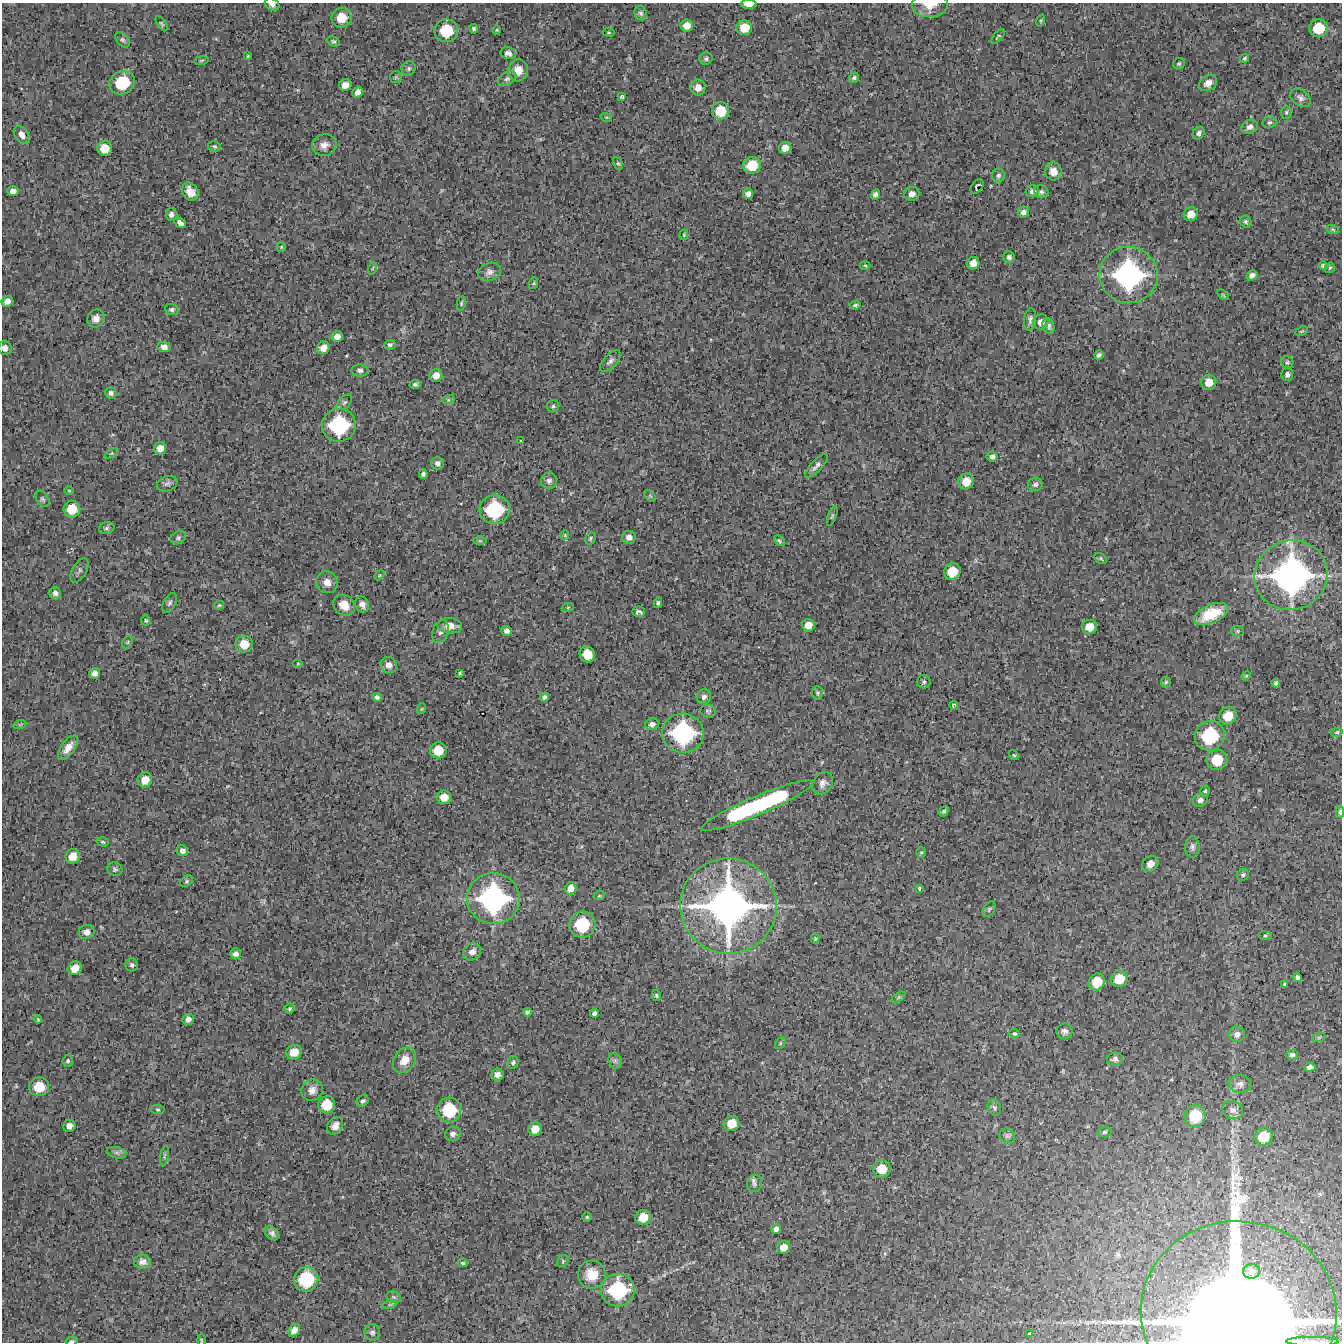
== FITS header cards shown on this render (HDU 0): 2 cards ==
NAXIS1  =                 1340 / length of data axis 1
NAXIS2  =                 1340 / length of data axis 2

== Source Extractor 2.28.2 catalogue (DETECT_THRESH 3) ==
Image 1340 x 1340 px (HDU 0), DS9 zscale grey, 1 PNG px = 1 image px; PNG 1344 x 1344 px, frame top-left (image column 1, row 1340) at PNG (2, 3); each listed source drawn as its Kron ellipse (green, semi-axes under 4 px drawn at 4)
Background 7660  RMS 500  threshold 1490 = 3 sigma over >= 5 px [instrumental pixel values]
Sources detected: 277; all 277 listed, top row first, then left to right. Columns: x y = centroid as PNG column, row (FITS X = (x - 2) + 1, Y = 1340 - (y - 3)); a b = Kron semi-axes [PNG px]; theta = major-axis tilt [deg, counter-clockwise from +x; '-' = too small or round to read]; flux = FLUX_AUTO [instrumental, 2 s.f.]
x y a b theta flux
272 4 7 5 -30 1.2e+05
749 4 8 4 -1 2.6e+05
930 5 18 12 2 4.9e+05
641 13 7 6 - 7.9e+04
342 18 10 10 - 6.4e+05
1041 21 6 4 71 4.1e+04
162 24 8 4 -57 5.3e+04
687 25 6 6 - 2.6e+05
744 28 8 7 - 4.9e+05
1319 28 9 8 - 8.0e+05
474 29 5 4 - 6.4e+04
497 30 4 4 - 3.6e+04
446 31 12 11 - 1.1e+06
609 32 5 3 - 3.2e+04
998 37 8 3 48 5.0e+04
123 40 9 6 -51 7.9e+04
333 41 6 4 -29 5.6e+04
508 53 7 6 - 1.3e+05
248 56 3 2 - 3.2e+04
1245 58 4 3 - 4.4e+04
706 59 6 6 - 7.0e+04
201 60 7 3 10 3.9e+04
1179 64 6 5 - 5.7e+04
409 68 7 6 - 8.1e+04
518 70 11 10 - 3.7e+05
396 77 6 5 - 5.2e+04
854 78 5 4 - 6.3e+04
507 79 10 6 31 1.1e+05
122 83 13 11 27 1.3e+06
1208 83 10 7 34 2.1e+05
345 85 6 6 - 2.2e+05
698 88 8 7 - 2.7e+05
358 92 5 5 - 1.6e+05
622 97 4 3 - 4.5e+04
1300 98 11 7 -37 1.4e+05
720 111 9 8 - 7.1e+05
1286 112 6 5 - 6.1e+04
606 117 6 3 -17 3.7e+04
1269 122 7 6 - 6.9e+04
1250 127 8 6 26 1.5e+05
1199 133 7 5 53 1.1e+05
22 135 10 6 -55 2.1e+05
324 145 12 10 17 2.3e+05
214 146 6 5 - 5.3e+04
105 148 7 7 - 4.6e+05
785 148 6 6 - 2.6e+05
618 163 7 4 -62 5.1e+04
752 165 9 8 - 7.1e+05
1053 171 9 8 - 2.8e+05
998 176 7 6 - 8.8e+04
977 186 8 5 52 6.2e+04
13 191 6 4 3 1.5e+05
1032 191 7 5 15 1.2e+05
190 192 9 7 -54 3.2e+05
1041 192 7 6 - 9.3e+04
748 194 5 5 - 1.5e+05
875 194 5 4 - 1.0e+05
912 194 7 7 - 2.0e+05
1023 212 6 5 - 1.3e+05
171 214 6 5 - 1.1e+05
1191 214 7 7 - 3.3e+05
1246 222 6 5 - 6.8e+04
180 223 6 4 -32 1.7e+05
1333 230 6 4 -20 5.2e+04
684 235 5 3 - 3.3e+04
281 247 5 4 - 3.5e+04
1009 257 5 5 - 1.0e+05
973 263 6 6 - 2.6e+05
865 265 5 3 - 3.4e+04
1323 265 4 4 - 5.9e+04
373 268 6 4 70 3.9e+04
1330 268 6 4 43 4.9e+04
489 272 12 9 23 1.7e+05
1129 275 29 28 - 5.6e+06
1252 275 6 5 - 1.2e+05
534 283 6 4 71 3.9e+04
1223 295 6 3 -38 3.6e+04
7 301 6 5 - 1.7e+05
461 303 7 4 80 4.7e+04
855 305 5 3 - 5.2e+04
172 310 6 5 - 8.3e+04
96 318 9 8 - 1.9e+05
1030 319 11 6 84 1.2e+05
1041 322 8 7 - 2.1e+05
1049 326 8 5 -69 1.1e+05
1302 331 6 3 26 3.7e+04
337 336 6 5 - 1.9e+05
390 345 6 5 - 7.5e+04
164 347 6 5 - 1.8e+05
5 348 7 6 - 1.7e+05
323 348 6 6 - 2.6e+05
1099 355 5 4 - 9.0e+04
610 361 13 6 48 1.4e+05
1287 362 6 5 - 6.4e+04
360 370 8 6 -1 9.6e+04
1287 374 6 6 - 1.1e+05
436 375 6 6 - 2.5e+05
1209 382 8 7 - 3.4e+05
415 384 6 4 12 8.1e+04
111 393 5 5 - 9.9e+04
448 400 6 4 17 5.1e+04
344 402 9 5 45 8.1e+04
553 406 6 6 - 6.6e+04
339 425 17 16 - 2.5e+06
521 441 2 2 - 2.5e+04
160 448 6 6 - 2.5e+05
112 453 7 4 32 4.6e+04
992 457 5 5 - 1.2e+05
437 463 6 6 - 1.1e+05
816 466 15 5 47 1.5e+05
423 474 5 4 - 7.5e+04
549 481 8 8 - 1.3e+05
966 481 8 7 - 4.1e+05
167 484 10 7 19 1.1e+05
1035 484 7 6 - 9.9e+04
69 491 5 3 - 2.9e+04
650 496 7 4 -45 5.4e+04
42 499 9 6 -58 7.9e+04
72 509 8 8 - 5.9e+05
495 510 15 14 - 2.0e+06
832 516 10 4 70 5.3e+04
107 528 8 6 17 8.5e+04
565 535 5 4 - 3.7e+04
629 537 7 6 - 1.5e+05
178 538 8 6 28 8.2e+04
590 538 6 5 - 5.6e+04
480 541 7 4 0 5.0e+04
779 541 6 3 -45 5.2e+04
1101 558 6 5 - 5.1e+04
79 570 13 7 60 1.2e+05
952 572 8 8 - 6.0e+05
379 575 5 3 - 3.1e+04
1291 575 37 34 19 9.1e+06
327 582 11 10 - 2.8e+05
55 593 6 5 - 1.3e+05
170 603 10 6 61 9.1e+04
658 603 5 4 - 6.3e+04
362 604 8 6 -64 1.8e+05
219 605 5 3 - 4.0e+04
344 605 11 9 -39 3.9e+05
568 607 6 4 19 4.3e+04
639 612 6 5 - 1.0e+05
1211 614 18 9 24 8.1e+05
146 621 5 4 - 4.0e+04
808 625 6 6 - 3.0e+05
450 626 12 7 -3 3.0e+05
1089 627 7 7 - 3.6e+05
507 631 5 5 - 1.3e+05
1238 631 6 5 - 5.2e+04
440 632 12 7 72 1.5e+05
127 642 7 4 60 4.8e+04
244 644 8 8 - 4.9e+05
587 654 8 7 - 5.5e+05
298 663 5 3 - 3.3e+04
389 665 8 7 - 2.0e+05
94 673 6 5 - 1.6e+05
460 673 4 2 - 3.9e+04
1246 676 5 3 - 3.1e+04
924 682 7 6 - 8.4e+04
1166 682 5 5 - 4.8e+04
1276 683 4 3 - 6.4e+04
818 693 7 5 -89 6.4e+04
377 697 5 4 - 9.1e+04
544 697 5 4 - 8.3e+04
704 697 7 7 - 1.1e+05
953 705 4 4 - 4.3e+04
421 709 5 3 - 2.9e+04
708 711 8 6 -13 7.2e+04
1228 716 9 8 - 5.4e+05
20 724 6 4 19 4.9e+04
652 724 7 6 - 1.2e+05
1337 732 6 4 14 5.0e+04
683 733 20 19 - 3.4e+06
1210 736 15 14 - 1.8e+06
68 748 14 6 54 3.1e+05
438 750 8 8 - 5.4e+05
1014 755 5 4 - 4.3e+04
1217 760 10 10 - 8.1e+05
145 780 8 7 - 3.5e+05
823 783 12 9 52 2.0e+05
1205 791 6 4 71 6.2e+04
444 797 7 7 - 3.2e+05
1200 800 7 6 - 1.2e+05
757 806 60 9 23 6.1e+06
944 811 6 4 52 5.8e+04
1340 812 6 4 90 6.7e+04
103 842 6 4 -17 4.7e+04
1192 847 11 7 -90 1.3e+05
182 851 6 5 - 1.3e+05
921 852 5 5 - 4.2e+04
73 856 7 7 - 3.7e+05
1150 864 9 7 43 2.6e+05
115 869 7 6 - 8.0e+04
1243 875 6 5 - 6.4e+04
186 881 7 5 42 6.2e+04
571 888 6 6 - 2.3e+05
919 888 3 3 - 3.7e+04
599 896 6 3 18 3.8e+04
493 899 26 25 - 5.2e+06
728 906 48 47 - 1.3e+07
989 909 8 5 54 6.5e+04
582 924 13 13 - 1.4e+06
87 932 8 7 - 1.9e+05
1265 936 7 3 -8 4.5e+04
815 939 5 4 - 3.8e+04
472 952 9 8 - 1.8e+05
235 954 6 5 - 1.3e+05
132 965 6 6 - 8.9e+04
75 968 7 6 - 3.4e+05
1297 977 4 4 - 8.7e+04
1119 979 8 8 - 5.7e+05
1097 982 9 7 59 5.9e+05
1284 985 4 3 - 4.1e+04
656 995 5 4 - 5.3e+04
899 997 8 4 32 4.9e+04
290 1009 5 5 - 5.7e+04
527 1012 4 3 - 6.2e+04
594 1013 4 4 - 8.2e+04
38 1019 4 3 - 3.2e+04
188 1019 5 5 - 1.5e+05
1065 1031 8 7 - 1.2e+05
1015 1034 5 4 - 5.7e+04
1237 1034 8 7 - 1.6e+05
1319 1037 7 4 19 4.9e+04
780 1043 6 4 62 4.5e+04
294 1052 8 7 - 4.1e+05
1292 1055 6 5 - 8.1e+04
1115 1059 8 6 2 1.1e+05
404 1060 14 10 54 3.9e+05
68 1061 6 5 - 6.1e+04
615 1061 8 6 -69 8.8e+04
513 1062 6 5 - 7.2e+04
1310 1067 5 4 - 1.3e+05
497 1074 6 6 - 1.4e+05
1240 1084 11 9 -3 1.8e+05
39 1087 10 9 - 7.1e+05
312 1090 11 10 - 2.1e+05
363 1101 6 5 - 8.4e+04
327 1105 9 8 - 6.7e+05
994 1108 8 6 -64 8.4e+04
158 1110 7 4 -6 5.0e+04
449 1110 12 12 - 1.3e+06
1233 1110 11 9 -18 1.7e+05
1195 1116 11 10 - 1.0e+06
731 1123 8 7 - 4.8e+05
69 1126 6 6 - 1.9e+05
335 1126 9 7 55 2.3e+05
535 1129 7 6 - 3.4e+05
1105 1132 7 5 4 5.7e+04
453 1134 8 7 - 1.3e+05
1007 1136 8 7 - 8.3e+04
1264 1137 9 8 - 6.5e+05
117 1153 10 5 -13 9.9e+04
164 1156 10 3 79 5.1e+04
882 1169 9 8 - 5.2e+05
755 1183 9 7 76 9.8e+04
587 1217 4 4 - 4.4e+04
643 1217 8 7 - 4.8e+05
776 1229 5 5 - 1.2e+05
272 1233 8 6 -43 1.1e+05
783 1247 6 6 - 2.8e+05
563 1261 6 5 - 5.3e+04
143 1262 8 7 - 1.7e+05
463 1263 5 3 - 4.4e+04
1251 1271 8 7 - 1.3e+05
592 1274 14 14 - 6.1e+05
306 1279 12 12 - 1.6e+06
618 1290 17 16 - 2.2e+06
394 1297 7 5 -21 7.4e+04
390 1304 7 4 19 5.0e+04
1239 1312 98 91 -7 4.7e+07
294 1330 7 5 54 1.8e+05
372 1332 8 7 - 1.2e+05
1030 1334 4 3 - 4.9e+04
201 1340 6 3 -88 3.2e+04
71 1341 6 3 13 5.7e+04
1312 1342 26 4 -1 3.4e+05
At the frame edge (FLAGS 8, measured only in part): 8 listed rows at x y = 272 4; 749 4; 930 5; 5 348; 1340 812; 1239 1312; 71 1341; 1312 1342